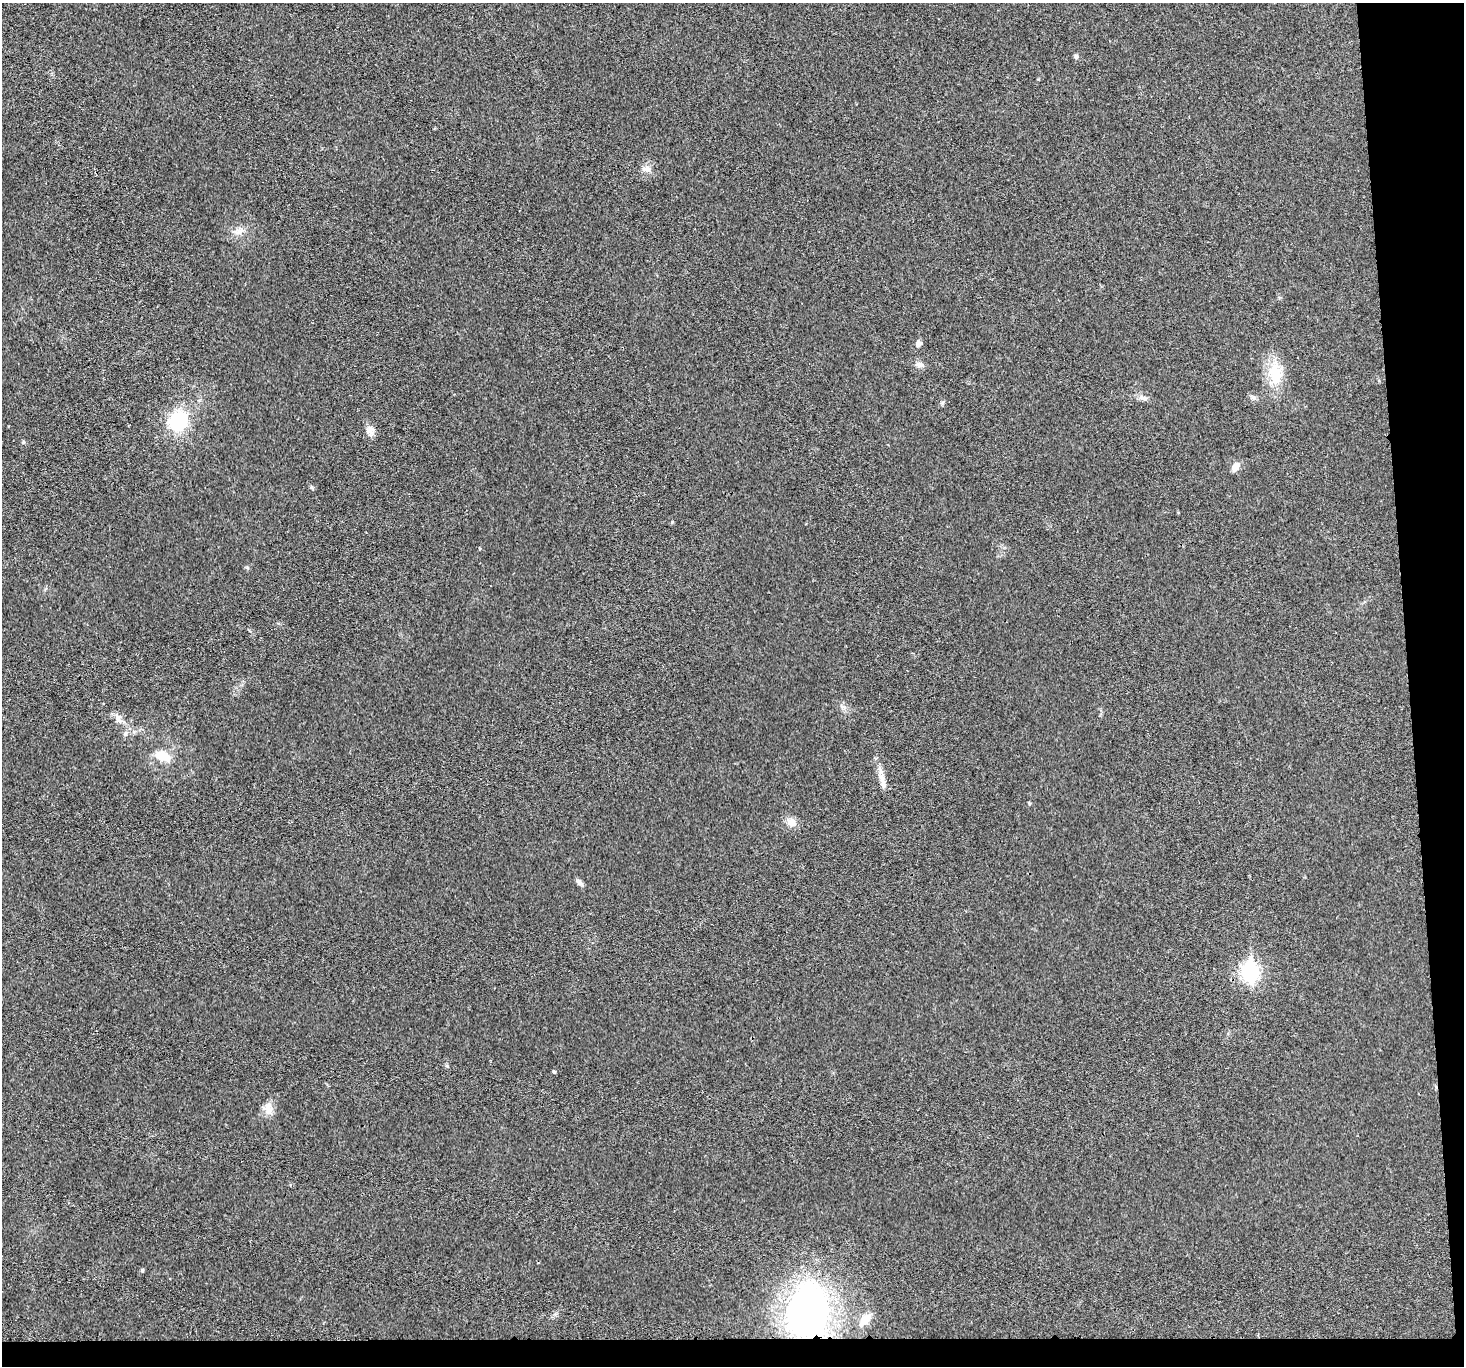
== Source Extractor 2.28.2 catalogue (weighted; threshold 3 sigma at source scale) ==
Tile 9 of 3 x 3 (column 3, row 3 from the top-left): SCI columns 2927-4388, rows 132-1495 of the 4390 x 4373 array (HDU 1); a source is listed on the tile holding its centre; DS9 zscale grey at full resolution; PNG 1466 x 1368 px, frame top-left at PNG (2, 3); no overlay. Shown black and unused: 6% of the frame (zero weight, under 3 of 4 exposures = <1% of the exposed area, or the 3 px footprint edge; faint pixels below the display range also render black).
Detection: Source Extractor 2.28.2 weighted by HDU 2 'WHT'; one run over the whole footprint, this tile lists its part. Background 0.0199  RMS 0.006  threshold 0.0269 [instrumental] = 3 sigma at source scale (4.5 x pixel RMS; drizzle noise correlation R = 1.50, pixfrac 1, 0.05/0.05 arcsec/px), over >= 5 px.
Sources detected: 24; all 24 listed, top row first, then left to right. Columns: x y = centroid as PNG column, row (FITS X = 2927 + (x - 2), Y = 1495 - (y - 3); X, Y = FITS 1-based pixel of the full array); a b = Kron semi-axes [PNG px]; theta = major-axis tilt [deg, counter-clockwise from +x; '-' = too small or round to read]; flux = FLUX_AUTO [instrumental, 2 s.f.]
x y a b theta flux
1076 56 5 5 - 1.5
646 169 12 8 0 3.2
239 231 12 9 40 3.8
919 343 5 5 - 3.1
919 364 10 7 0 2.3
1275 374 33 16 -81 17
1253 397 6 6 - 1.3
1144 398 9 6 -3 1.9
178 421 21 18 70 32
370 432 12 8 -42 3.1
23 442 5 4 - 0.69
1236 467 12 8 58 3.5
119 719 16 5 -65 3
125 734 7 5 -90 1.4
163 756 23 11 -25 8.4
882 778 17 8 -73 5
791 822 13 10 -26 4.5
579 882 8 6 -52 2
1250 972 9 7 -88 170
554 1072 4 3 - 0.94
268 1109 16 11 -88 5.1
142 1270 6 3 -73 0.59
808 1311 37 26 79 240
865 1319 13 9 48 7.1
Overlapping masked pixels (flux is a lower limit): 1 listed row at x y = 808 1311
Unlisted compact peaks at least as high as the median listed source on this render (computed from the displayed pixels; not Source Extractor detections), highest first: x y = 672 522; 311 487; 247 567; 942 403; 447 1066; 1029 803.